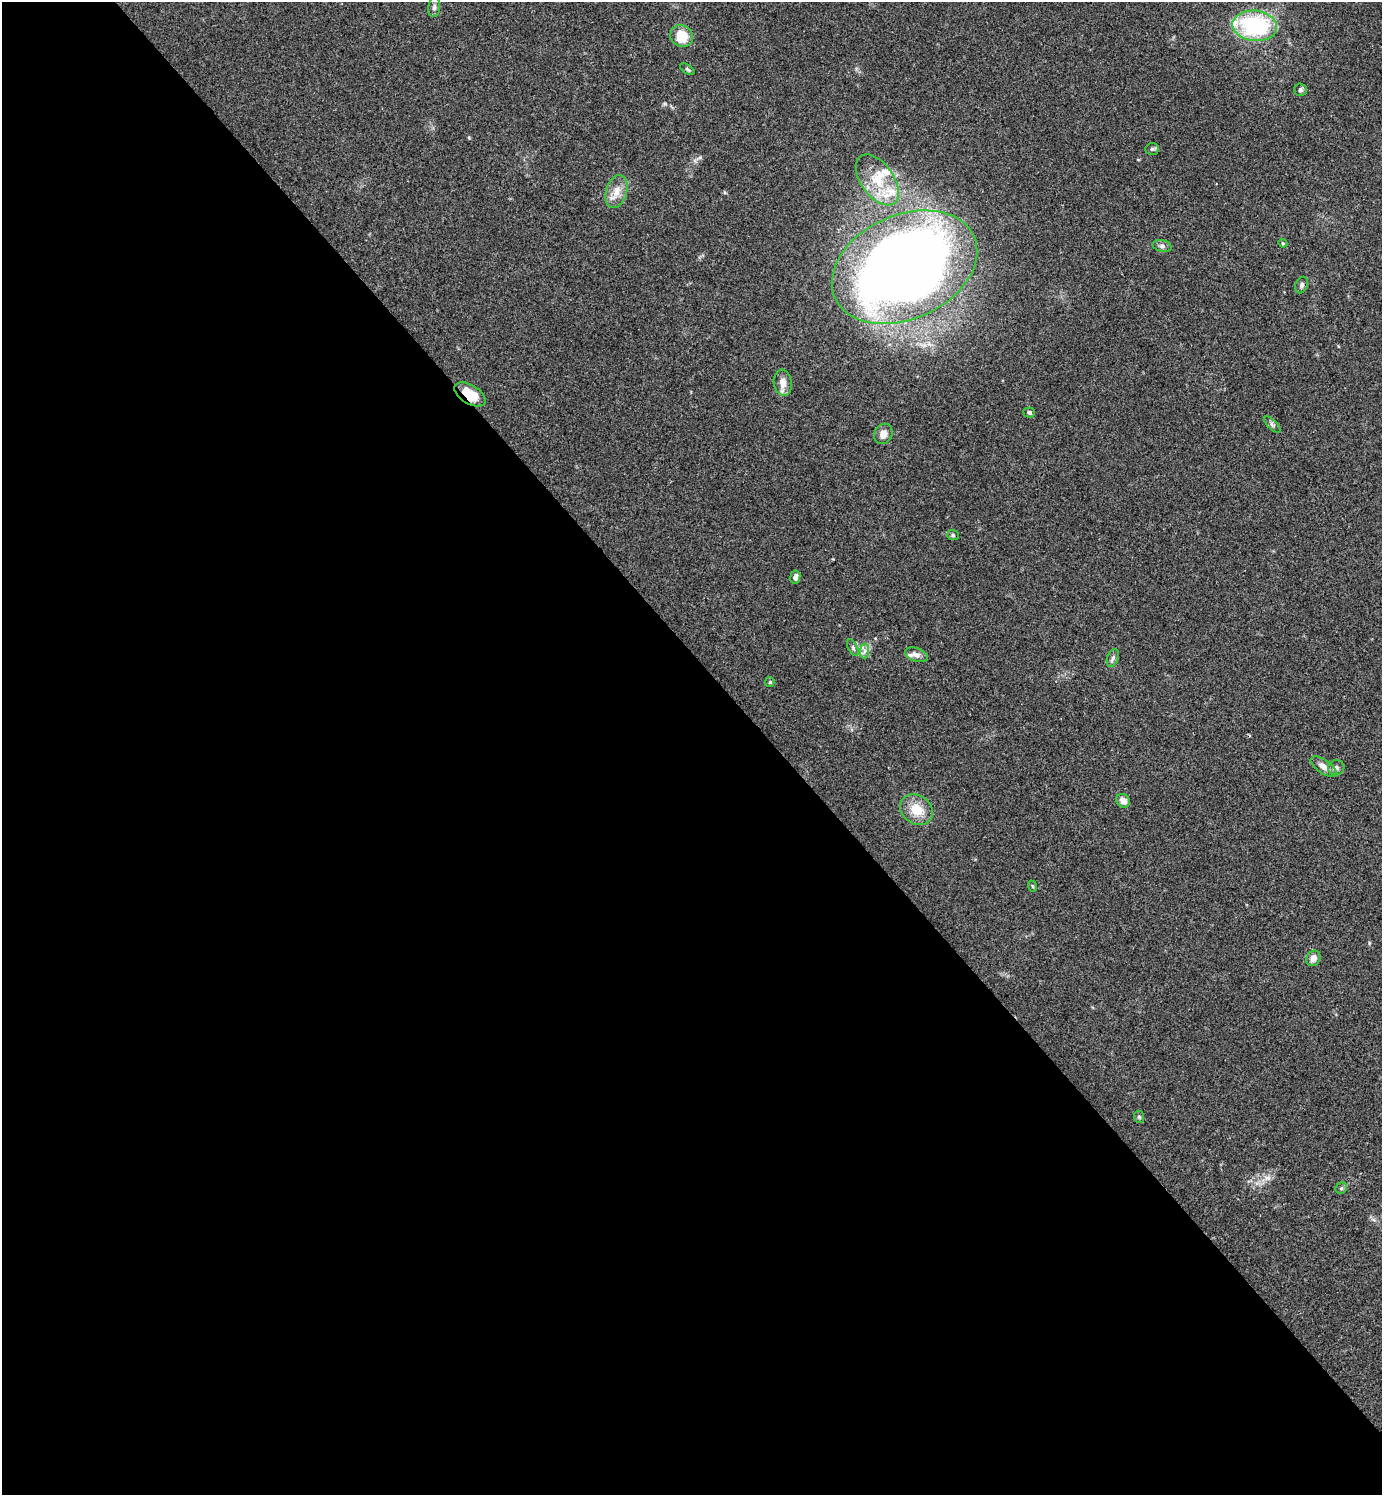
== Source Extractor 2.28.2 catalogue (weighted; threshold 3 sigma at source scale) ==
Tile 9 of 4 x 4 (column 1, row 3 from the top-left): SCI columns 160-1539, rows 1499-2991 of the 5980 x 5981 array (HDU 1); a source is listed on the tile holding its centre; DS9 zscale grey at full resolution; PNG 1384 x 1497 px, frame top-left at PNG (2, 2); each listed source drawn as its Kron ellipse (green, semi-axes under 4 px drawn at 4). Shown black and unused: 56% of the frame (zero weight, under 3 of 4 exposures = <1% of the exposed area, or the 3 px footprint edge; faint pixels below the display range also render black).
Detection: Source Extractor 2.28.2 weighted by HDU 2 'WHT'; one run over the whole footprint, this tile lists its part. Background 0.115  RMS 0.0066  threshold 0.0295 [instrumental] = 3 sigma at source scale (4.5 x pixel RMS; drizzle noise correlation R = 1.50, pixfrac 1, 0.05/0.05 arcsec/px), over >= 5 px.
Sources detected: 36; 4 inside a brighter listed object's ellipse — not listed separately; the other 32 listed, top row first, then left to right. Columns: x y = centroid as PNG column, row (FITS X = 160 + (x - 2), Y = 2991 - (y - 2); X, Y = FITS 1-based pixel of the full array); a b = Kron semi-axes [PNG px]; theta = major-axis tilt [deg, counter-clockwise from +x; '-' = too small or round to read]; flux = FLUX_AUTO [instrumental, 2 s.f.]
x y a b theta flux
434 7 10 6 84 2.2
1255 26 22 15 -6 71
682 36 12 10 -32 15
687 69 8 4 -35 1
1300 90 6 6 - 1.6
1152 149 7 5 2 1.2
877 180 29 16 -54 22
616 191 17 10 72 7.5
1283 243 4 4 - 0.67
1162 246 9 6 -14 2.1
904 267 76 52 24 890
1302 285 8 6 66 1.8
783 383 13 9 -81 6
470 394 17 9 -31 17
1029 413 6 5 - 1.4
1272 424 10 4 -46 1.6
883 434 10 9 - 5.4
953 535 6 5 - 1.2
795 577 7 5 80 2.8
853 648 9 5 -64 1.6
864 651 7 4 89 1.9
916 655 12 6 -18 3.1
1113 658 9 5 69 1.8
770 682 5 4 - 0.79
1324 767 15 6 -35 5.4
1336 767 8 7 - 2
1123 801 7 6 - 5.1
916 810 17 14 -36 13
1032 886 6 3 -70 0.73
1313 958 8 7 - 3.7
1139 1117 6 5 - 1.1
1341 1188 6 5 - 1.2
Overlapping masked pixels (flux is a lower limit): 1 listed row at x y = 470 394